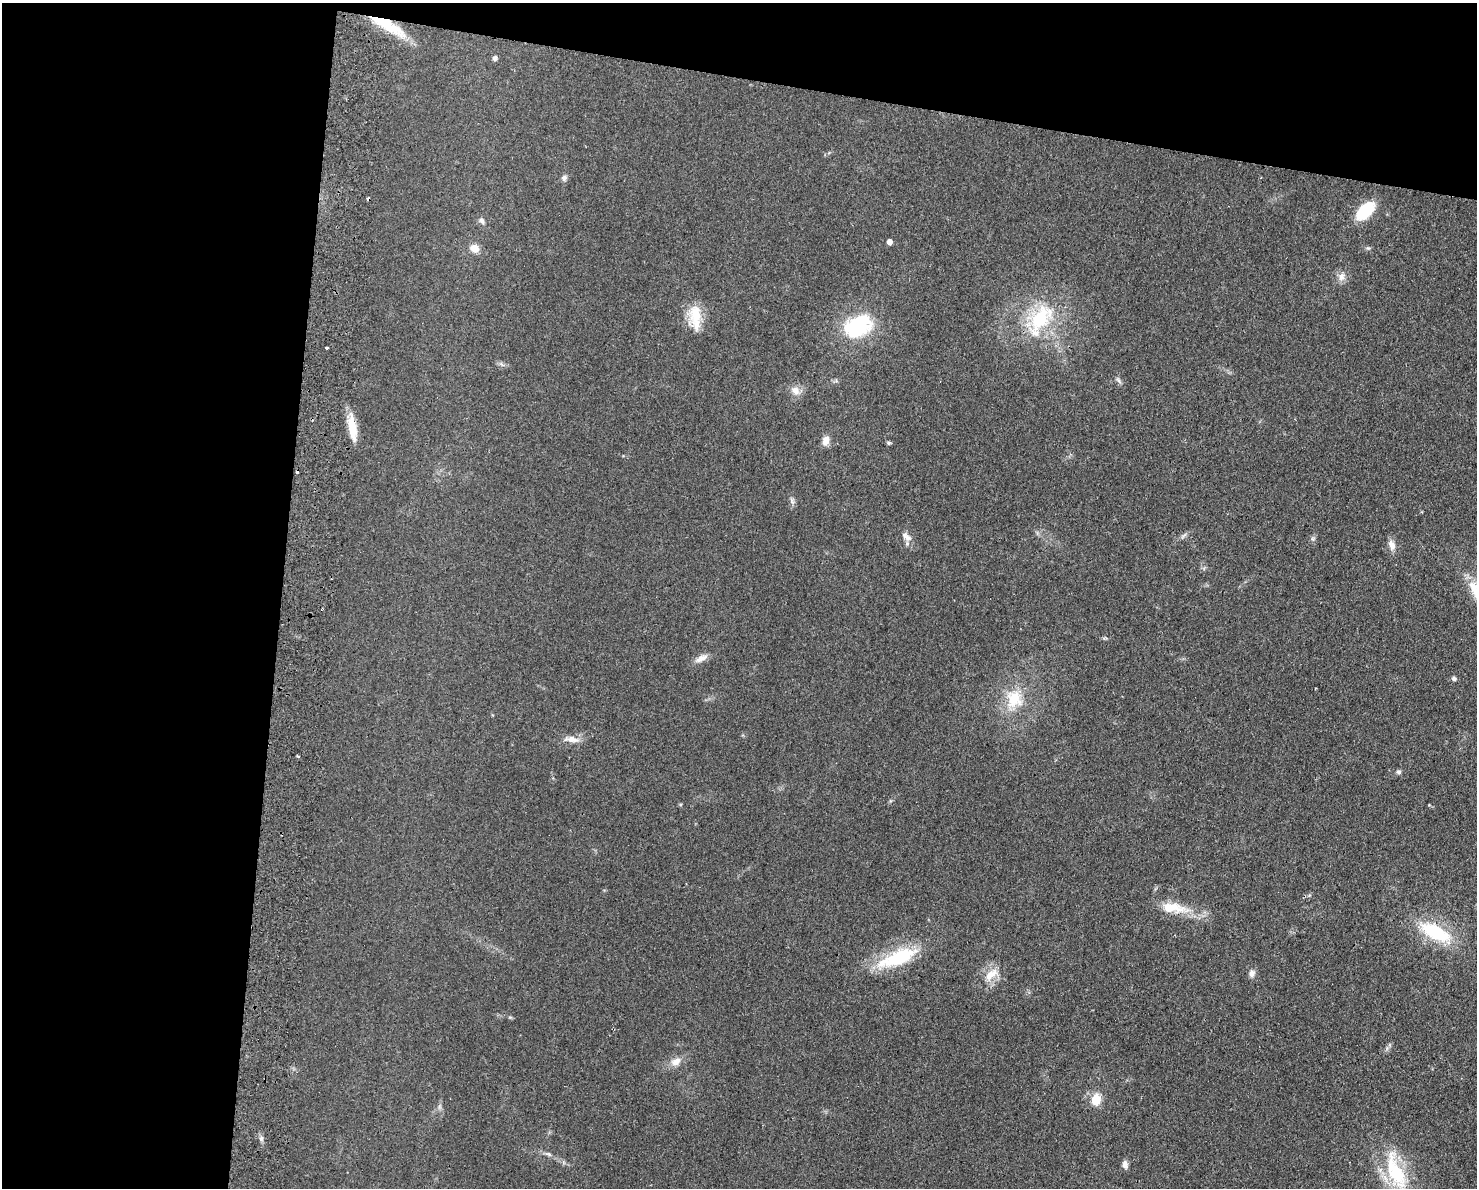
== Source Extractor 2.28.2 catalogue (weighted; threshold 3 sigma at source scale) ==
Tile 1 of 3 x 4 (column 1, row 1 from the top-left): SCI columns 284-1758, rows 3569-4754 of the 4877 x 4765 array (HDU 1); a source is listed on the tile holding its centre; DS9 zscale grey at full resolution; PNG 1479 x 1190 px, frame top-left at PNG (2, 3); no overlay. Shown black and unused: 26% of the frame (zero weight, under 2 of 3 exposures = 3% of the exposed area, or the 3 px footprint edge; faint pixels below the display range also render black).
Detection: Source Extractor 2.28.2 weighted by HDU 2 'WHT'; one run over the whole footprint, this tile lists its part. Background 0.0934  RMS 0.0095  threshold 0.0426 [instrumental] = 3 sigma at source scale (4.5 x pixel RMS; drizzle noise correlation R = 1.50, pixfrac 1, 0.05/0.05 arcsec/px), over >= 5 px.
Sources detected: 41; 4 cosmic-ray / hot-pixel residue — not listed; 1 inside a brighter listed object's ellipse — not listed separately; the other 36 listed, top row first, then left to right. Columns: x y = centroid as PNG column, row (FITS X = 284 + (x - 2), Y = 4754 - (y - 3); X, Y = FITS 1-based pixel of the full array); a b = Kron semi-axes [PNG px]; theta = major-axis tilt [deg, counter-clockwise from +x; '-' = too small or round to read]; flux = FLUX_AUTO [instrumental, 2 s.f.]
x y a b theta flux
387 24 48 10 -31 43
495 58 5 4 - 3.1
564 178 8 7 - 2.7
1365 211 22 12 45 37
482 221 9 6 -51 2.7
889 242 5 4 - 6.7
474 248 10 8 -26 8.7
1341 277 12 9 64 5.9
695 317 36 13 -85 23
1040 318 40 22 53 61
857 326 32 22 30 74
327 348 3 3 - 3.4
1119 381 10 4 -50 2.2
795 391 12 10 -46 7.4
352 429 31 9 -81 18
826 440 11 8 83 6.5
889 443 5 4 - 1.5
907 537 14 8 -45 6
1392 545 14 8 -72 6.4
701 658 18 7 25 6.8
1454 679 6 5 - 2.1
1014 699 23 20 -85 31
572 739 22 8 -6 8.1
1399 772 7 5 -1 1.9
1173 908 41 13 -7 26
1436 932 36 15 -27 58
898 957 52 17 21 57
1252 973 9 7 80 4.1
991 974 22 10 39 13
676 1062 14 9 28 8
1096 1100 13 11 73 15
439 1106 7 4 90 2
261 1138 7 5 69 2.2
549 1154 8 5 -27 2.4
1125 1164 10 6 -81 4.2
1395 1171 61 21 -69 67
Overlapping masked pixels (flux is a lower limit): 1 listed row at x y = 387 24